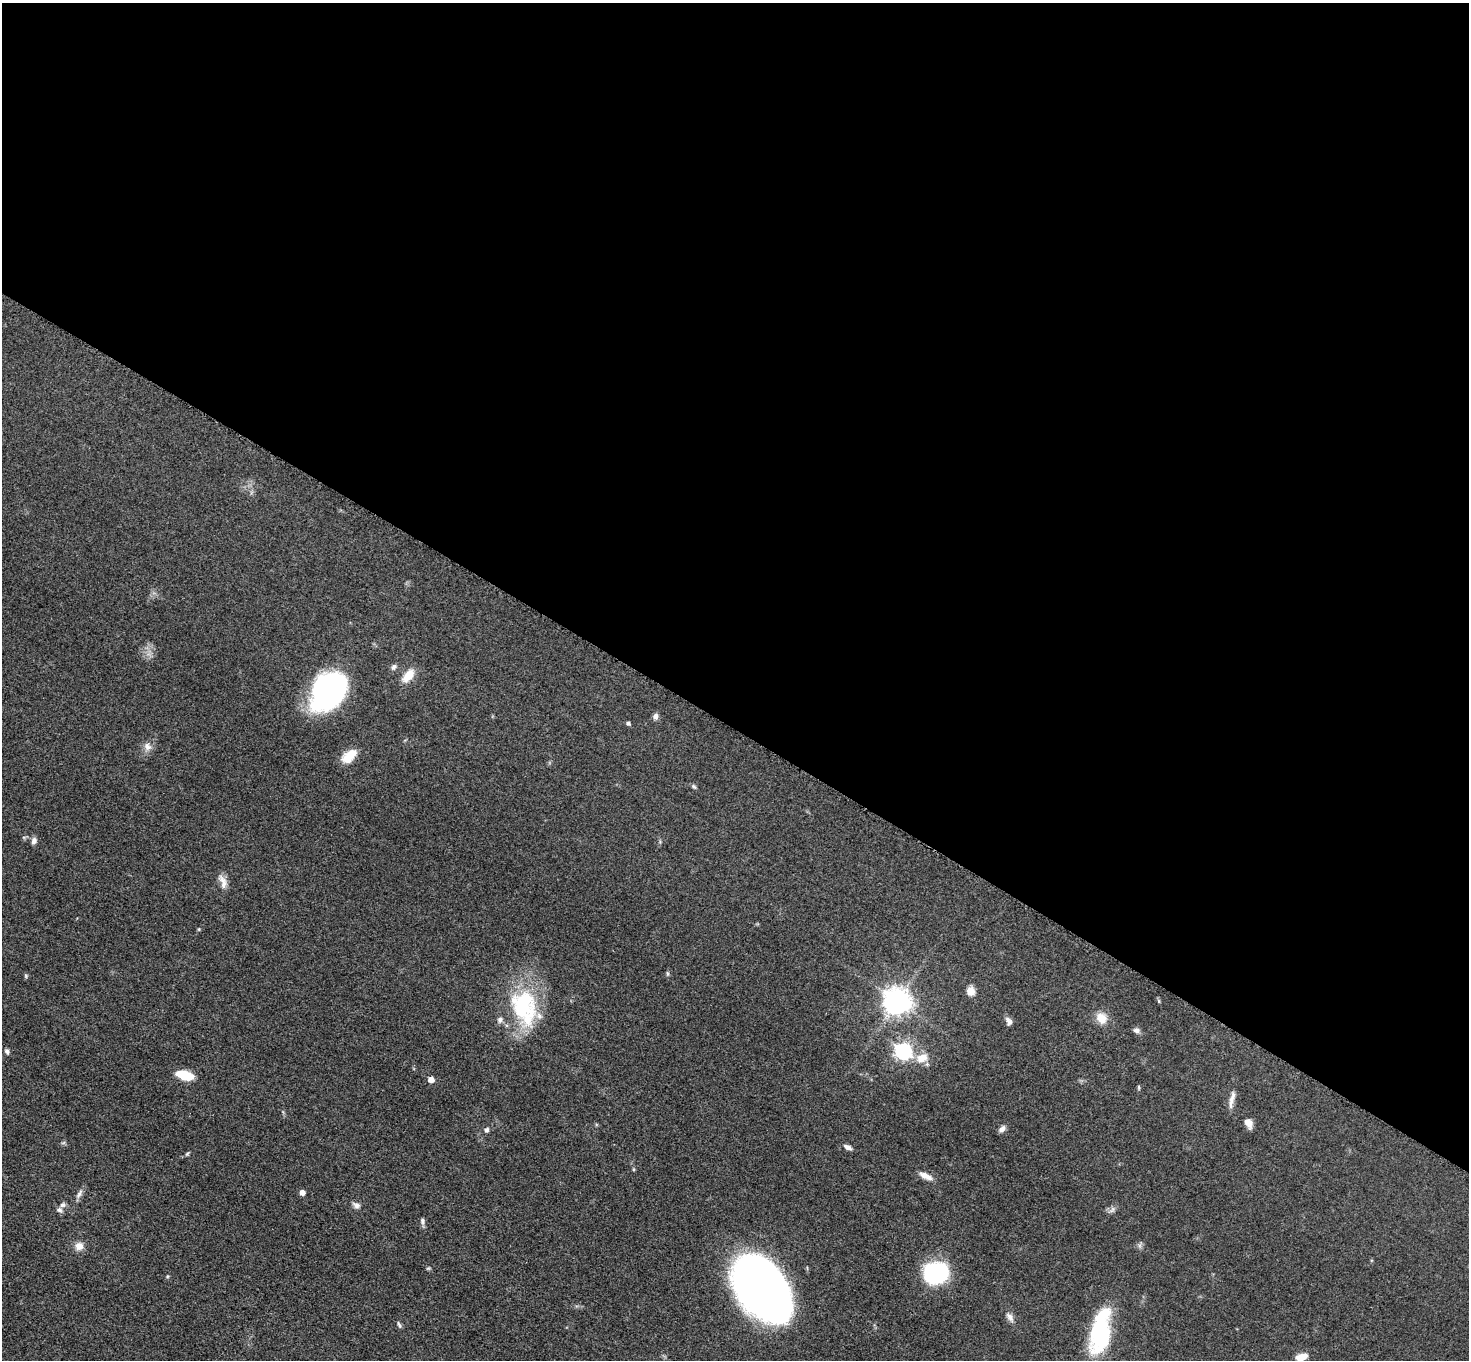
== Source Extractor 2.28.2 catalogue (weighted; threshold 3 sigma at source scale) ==
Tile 3 of 4 x 4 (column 3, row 1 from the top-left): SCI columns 2948-4414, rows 4237-5594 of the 5891 x 5895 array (HDU 1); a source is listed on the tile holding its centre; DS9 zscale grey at full resolution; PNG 1471 x 1362 px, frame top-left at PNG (2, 3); no overlay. Shown black and unused: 54% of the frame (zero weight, under 3 of 5 exposures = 1% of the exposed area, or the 3 px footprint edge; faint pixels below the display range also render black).
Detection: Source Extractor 2.28.2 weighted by HDU 2 'WHT'; one run over the whole footprint, this tile lists its part. Background 0.0481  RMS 0.0052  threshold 0.0233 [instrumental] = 3 sigma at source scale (4.5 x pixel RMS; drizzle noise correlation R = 1.50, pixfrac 1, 0.05/0.05 arcsec/px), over >= 5 px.
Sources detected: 54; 4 inside a brighter listed object's ellipse — not listed separately; the other 50 listed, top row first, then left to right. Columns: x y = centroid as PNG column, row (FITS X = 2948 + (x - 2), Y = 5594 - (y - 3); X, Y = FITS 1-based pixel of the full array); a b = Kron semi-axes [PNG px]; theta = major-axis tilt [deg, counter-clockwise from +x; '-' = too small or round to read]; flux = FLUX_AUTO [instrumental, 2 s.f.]
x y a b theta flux
394 667 8 6 48 1.6
408 676 18 9 47 7.5
328 692 39 27 51 110
655 716 8 7 - 1.8
628 723 4 4 - 1.3
147 747 12 10 -46 3.4
349 756 20 11 40 8.6
694 786 7 5 -40 0.99
34 841 8 6 76 2.1
223 881 20 8 -69 3.9
199 929 5 4 - 0.5
667 974 8 4 -82 0.77
26 976 5 5 - 0.71
970 991 10 9 - 4.3
897 1001 9 9 - 560
1159 1001 6 4 -88 0.64
523 1005 42 36 -73 50
1101 1018 14 12 -57 6.9
1009 1021 11 7 -65 2
1136 1030 9 7 -9 1.8
7 1051 7 5 -68 1.3
903 1051 7 7 - 150
922 1058 15 11 25 6.8
184 1075 16 8 -16 14
431 1079 5 5 - 4.6
1139 1087 7 3 -89 0.65
1232 1100 25 6 78 3.8
1248 1123 12 8 -57 3.7
1002 1129 9 6 45 2.2
486 1130 6 6 - 1.5
63 1143 7 4 19 0.75
847 1147 10 5 -24 2.2
187 1154 7 4 45 0.76
925 1176 17 7 -25 4.1
302 1192 5 4 - 3.2
79 1194 14 5 64 2.2
62 1205 9 6 19 1.6
356 1205 11 7 -36 2.1
1112 1210 11 5 52 1.7
422 1221 10 6 -76 1.4
79 1246 10 9 - 4.2
1140 1246 7 4 -71 1.1
428 1268 6 4 29 0.63
936 1273 24 20 3 50
167 1276 5 4 - 0.57
761 1288 59 37 -56 380
1010 1317 14 7 -56 2.7
399 1325 9 4 -63 1.1
1100 1333 52 21 79 53
1301 1357 13 7 16 5.6